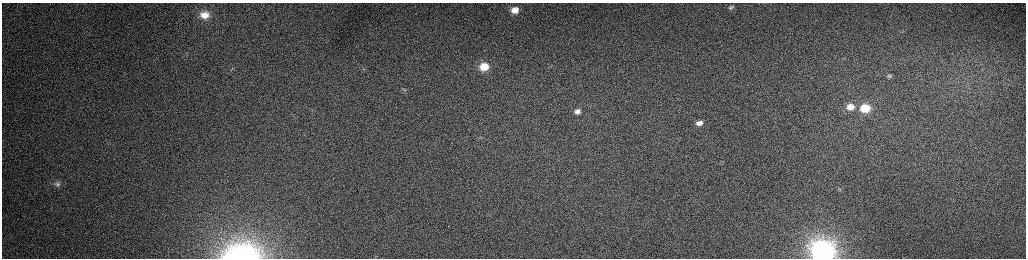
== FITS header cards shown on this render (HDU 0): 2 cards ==
NAXIS1  =                 2048 /fastest changing axis
NAXIS2  =                  512 /next to fastest changing axis

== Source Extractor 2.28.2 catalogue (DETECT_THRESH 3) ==
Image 2048 x 512 px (HDU 0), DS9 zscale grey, zoomed out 1/2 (1 PNG px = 2 x 2 image px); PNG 1028 x 260 px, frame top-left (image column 1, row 511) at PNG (2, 3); no overlay
Background 160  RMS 1.7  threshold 5.05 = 3 sigma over >= 5 px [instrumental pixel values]
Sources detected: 17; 1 cannot appear on this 1/2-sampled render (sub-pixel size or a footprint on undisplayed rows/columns) and is not listed; the other 16 listed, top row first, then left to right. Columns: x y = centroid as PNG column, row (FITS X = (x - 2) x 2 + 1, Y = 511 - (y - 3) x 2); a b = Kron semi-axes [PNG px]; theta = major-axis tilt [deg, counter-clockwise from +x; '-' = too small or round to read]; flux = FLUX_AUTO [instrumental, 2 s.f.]
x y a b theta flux
731 7 5 4 - 570
515 10 11 9 10 4800
205 15 12 8 -2 4000
484 67 10 8 10 6600
232 68 5 4 - 650
889 76 8 5 17 810
404 90 5 5 - 540
850 107 10 8 6 4400
865 108 9 7 7 11000
577 111 6 5 - 1400
699 123 5 4 - 1400
58 184 10 7 21 1800
839 189 5 2 - 330
448 226 2 2 - 230
823 251 10 9 - 180000
241 254 28 14 0 43000
At the frame edge (FLAGS 8, measured only in part): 2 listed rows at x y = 823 251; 241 254
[1 sub-pixel or undisplayed-footprint detection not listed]